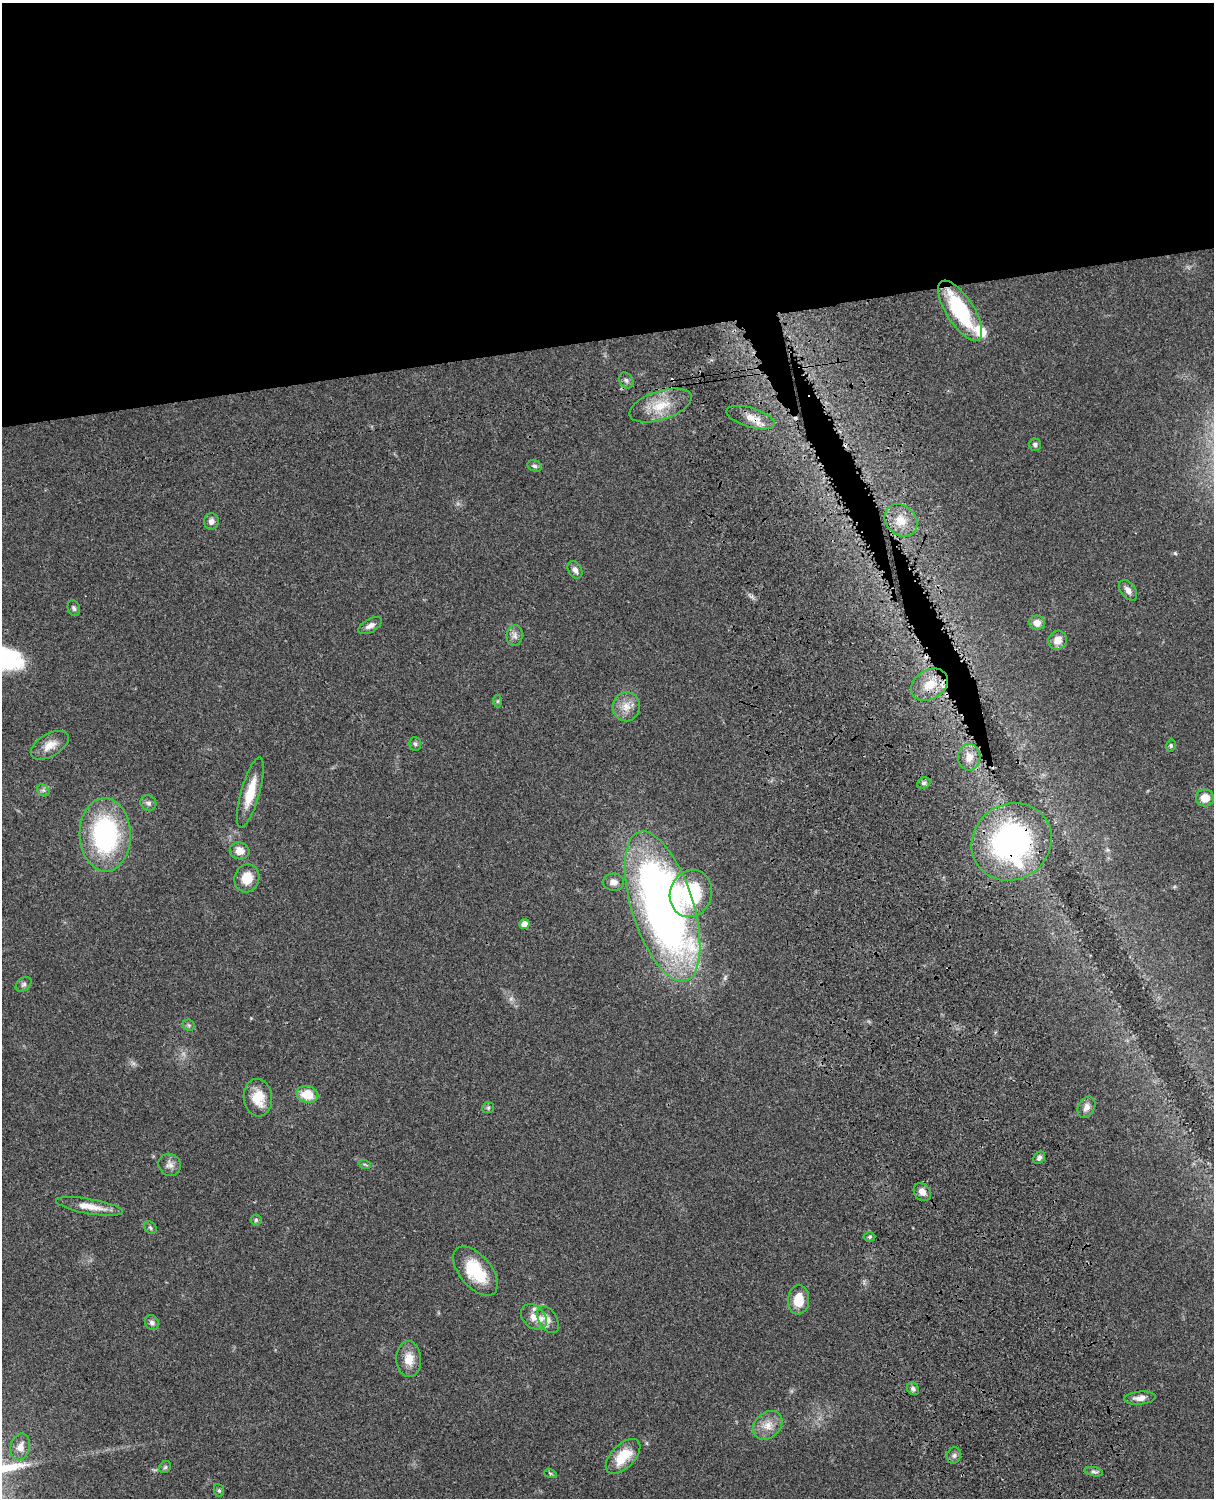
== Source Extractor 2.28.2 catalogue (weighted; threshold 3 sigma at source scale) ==
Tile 2 of 4 x 3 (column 2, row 1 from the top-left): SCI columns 1334-2545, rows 3268-4763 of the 5088 x 4926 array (HDU 1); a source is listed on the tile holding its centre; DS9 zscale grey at full resolution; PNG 1216 x 1500 px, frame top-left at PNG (2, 3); each listed source drawn as its Kron ellipse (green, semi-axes under 4 px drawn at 4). Shown black and unused: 23% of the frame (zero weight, under 3 of 4 exposures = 6% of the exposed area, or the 3 px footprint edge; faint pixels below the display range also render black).
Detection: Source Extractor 2.28.2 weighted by HDU 2 'WHT'; one run over the whole footprint, this tile lists its part. Background 0.0779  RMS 0.0058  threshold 0.0263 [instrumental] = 3 sigma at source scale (4.5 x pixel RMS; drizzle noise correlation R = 1.50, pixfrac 1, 0.05/0.05 arcsec/px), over >= 5 px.
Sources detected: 71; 1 inside a brighter object's white glare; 2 cosmic-ray / hot-pixel residue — neither listed nor drawn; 3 inside a brighter listed object's ellipse — not listed separately; the other 65 listed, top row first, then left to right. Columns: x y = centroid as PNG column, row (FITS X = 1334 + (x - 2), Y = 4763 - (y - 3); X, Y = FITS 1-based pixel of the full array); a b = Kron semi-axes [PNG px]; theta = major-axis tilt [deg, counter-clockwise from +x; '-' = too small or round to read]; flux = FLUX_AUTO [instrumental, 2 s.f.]
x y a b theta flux
960 311 35 13 -57 46
626 380 8 6 -58 1.7
660 405 32 14 18 15
751 418 25 9 -17 7
1035 445 6 6 - 1.4
535 466 7 5 -18 1.3
901 520 18 14 -43 9.3
211 521 8 7 - 2.8
575 570 9 6 -56 2.6
1128 590 12 7 -53 3
74 608 8 6 -70 1.3
1037 623 8 7 - 3.7
370 626 13 6 30 2.9
515 636 10 8 80 2.6
1058 640 10 9 - 5.5
929 685 20 14 31 12
498 701 6 4 89 0.83
626 707 14 13 - 6.7
415 744 7 6 - 1.2
50 745 21 11 31 6.7
1171 745 6 4 79 1
969 757 13 11 -90 5.9
924 783 7 5 21 1.2
43 790 7 5 -44 1.4
250 792 36 9 74 15
1205 798 9 8 - 7.6
148 803 8 7 - 1.9
105 835 37 25 -88 86
1011 842 41 38 34 120
240 851 10 8 -9 6
247 878 14 12 74 9.9
613 882 10 8 -2 3.2
691 893 24 21 71 41
663 906 78 31 -72 430
524 924 5 5 - 4.2
24 984 9 6 40 1.6
189 1025 6 5 - 1
307 1094 11 8 -12 12
258 1098 19 14 -83 13
1086 1107 11 8 61 3.6
488 1108 6 5 - 1
1039 1158 7 5 48 1.7
170 1165 11 11 - 3.4
365 1165 6 4 -21 0.81
922 1192 10 7 -48 3.9
90 1206 34 7 -10 8.9
256 1220 5 5 - 0.94
150 1228 7 5 -47 1.1
870 1237 6 4 2 1.1
476 1271 29 16 -50 26
799 1300 14 10 86 11
534 1317 15 10 -43 5.6
548 1320 15 9 -59 3.7
152 1323 8 6 -63 1.7
409 1359 18 12 -86 7.9
913 1389 7 5 -53 1.6
1140 1398 16 6 4 4
768 1425 16 12 41 6.9
20 1447 13 9 77 4.3
623 1456 21 11 45 15
954 1456 8 7 - 1.9
165 1467 6 5 - 1.1
1094 1472 9 4 -11 1.4
550 1473 6 4 -19 0.85
219 1490 6 5 - 0.9
Overlapping masked pixels (flux is a lower limit): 3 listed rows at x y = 960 311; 751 418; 1011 842